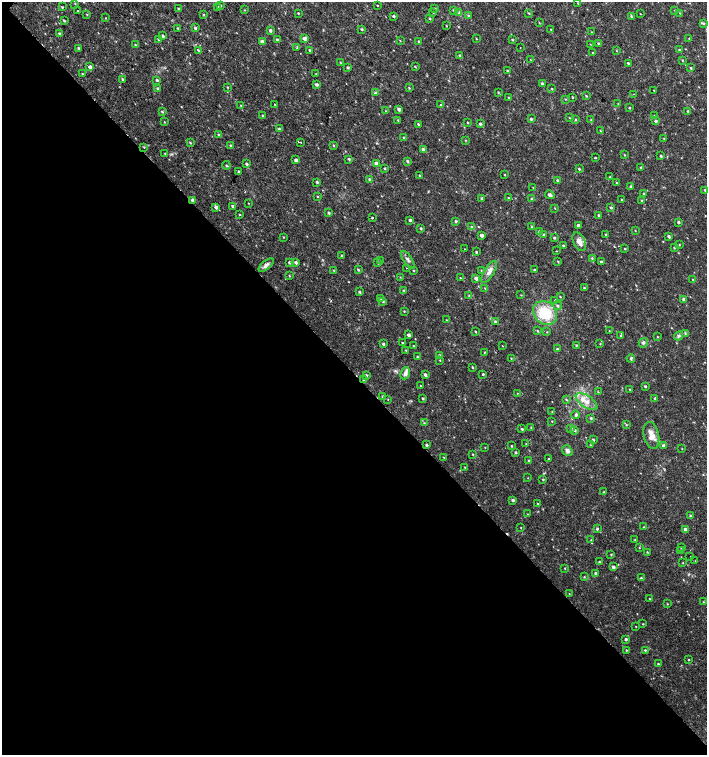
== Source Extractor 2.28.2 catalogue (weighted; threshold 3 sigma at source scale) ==
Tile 14 of 4 x 4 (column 2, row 4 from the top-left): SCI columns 1636-3044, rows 1-1506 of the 6025 x 6032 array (HDU 1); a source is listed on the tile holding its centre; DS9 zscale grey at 2 x 2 block average (1 PNG px = mean of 2 x 2 image px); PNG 709 x 757 px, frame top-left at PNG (2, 2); each listed source drawn as its Kron ellipse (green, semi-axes under 4 px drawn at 4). Shown black and unused: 51% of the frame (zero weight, under 2 of 3 exposures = <1% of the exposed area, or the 3 px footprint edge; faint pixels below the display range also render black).
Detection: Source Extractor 2.28.2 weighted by HDU 2 'WHT'; one run over the whole footprint, this tile lists its part. Background 0.0175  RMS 0.003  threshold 0.0137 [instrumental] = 3 sigma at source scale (4.5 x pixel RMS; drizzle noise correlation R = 1.50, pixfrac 1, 0.0396/0.0396 arcsec/px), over >= 5 px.
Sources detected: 334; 2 cosmic-ray / hot-pixel residue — neither listed nor drawn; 6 inside a brighter listed object's ellipse — not listed separately; the other 326 listed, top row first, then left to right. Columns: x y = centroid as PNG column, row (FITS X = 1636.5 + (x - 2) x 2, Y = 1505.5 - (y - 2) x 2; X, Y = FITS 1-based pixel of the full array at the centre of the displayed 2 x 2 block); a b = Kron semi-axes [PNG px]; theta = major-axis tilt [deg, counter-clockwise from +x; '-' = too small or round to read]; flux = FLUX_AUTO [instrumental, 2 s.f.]
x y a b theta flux
578 3 3 2 - 0.31
75 4 3 2 - 0.48
221 5 3 2 - 0.57
377 6 2 2 - 2.2
62 7 3 2 - 0.53
218 7 3 3 - 0.99
178 9 3 2 - 0.72
435 9 3 3 - 0.61
245 10 3 2 - 0.33
453 10 3 2 - 0.48
675 10 2 2 - 0.35
78 11 2 2 - 1
433 12 3 2 - 0.38
459 12 3 3 - 0.67
298 13 2 2 - 0.57
529 13 3 2 - 0.59
680 13 3 2 - 0.31
87 14 3 2 - 0.36
640 14 2 2 - 0.28
203 15 3 2 - 0.53
394 16 3 2 - 0.95
468 16 3 2 - 0.58
631 17 3 3 - 0.66
105 18 2 2 - 0.31
430 18 3 2 - 0.68
64 21 3 2 - 0.77
539 23 3 2 - 0.45
703 23 4 3 - 0.84
446 26 2 2 - 0.36
178 28 3 2 - 0.55
195 28 3 3 - 1.2
362 29 3 2 - 0.87
551 29 2 2 - 0.61
270 30 3 3 - 1.4
591 32 3 2 - 0.33
59 34 3 3 - 0.94
163 36 3 3 - 0.96
304 38 4 4 - 2.2
689 38 2 2 - 0.53
476 39 3 2 - 0.36
158 40 3 2 - 0.65
277 40 3 2 - 1.1
512 40 3 2 - 0.69
400 41 2 2 - 0.35
419 41 2 2 - 0.67
262 42 3 3 - 2.5
598 43 3 2 - 0.57
590 44 2 2 - 0.25
135 45 3 2 - 0.7
520 47 2 2 - 0.27
78 48 3 2 - 0.73
297 48 3 2 - 0.46
198 50 4 2 - 1.1
310 50 3 2 - 0.75
679 50 3 3 - 0.97
616 51 3 2 - 0.36
593 52 3 2 - 0.37
460 56 4 3 - 0.87
531 60 3 2 - 0.31
682 60 3 2 - 0.35
340 62 3 2 - 0.37
628 63 2 2 - 0.79
90 67 3 3 - 2.6
348 67 3 2 - 0.95
415 67 3 2 - 0.59
691 68 3 2 - 0.75
508 71 3 2 - 0.85
82 74 3 2 - 0.49
316 74 3 2 - 0.35
122 79 3 3 - 0.7
157 80 3 2 - 0.89
316 84 4 3 - 1.4
542 84 3 2 - 1.1
227 87 3 2 - 0.43
409 88 3 2 - 0.63
158 89 3 3 - 1.1
552 89 3 2 - 0.44
654 90 2 2 - 0.51
498 92 3 2 - 0.58
375 93 3 3 - 1.4
633 94 2 2 - 0.29
586 96 3 2 - 0.62
572 97 2 2 - 0.72
509 98 3 2 - 0.54
565 99 3 2 - 0.49
618 104 2 2 - 0.31
241 105 3 2 - 0.56
275 105 3 2 - 0.7
441 105 3 3 - 0.61
629 108 3 2 - 0.68
399 109 3 2 - 2.1
162 111 3 2 - 0.77
386 111 3 2 - 0.44
688 111 3 3 - 0.93
654 115 3 2 - 0.43
263 116 3 2 - 0.6
569 118 3 2 - 0.4
531 119 3 3 - 1
398 120 3 2 - 0.47
575 120 3 3 - 0.65
591 120 2 2 - 0.44
656 121 3 2 - 1.4
164 122 2 2 - 0.37
468 123 3 2 - 0.54
418 124 3 3 - 0.63
480 124 3 3 - 1.2
279 129 3 3 - 0.92
600 130 3 2 - 0.42
219 135 3 3 - 1.3
404 138 3 3 - 0.96
664 139 2 2 - 0.39
465 140 3 2 - 0.41
300 142 2 2 - 0.41
190 143 3 2 - 0.64
231 145 3 3 - 0.69
334 145 3 3 - 0.55
144 147 3 2 - 0.47
423 149 3 3 - 1.5
165 154 3 2 - 0.44
624 155 2 2 - 0.46
661 156 3 2 - 0.89
595 158 2 2 - 0.8
349 159 3 2 - 0.99
296 160 3 3 - 1.9
407 161 3 3 - 1
376 163 3 3 - 2
247 164 3 2 - 1.1
226 165 4 3 - 0.81
641 167 3 2 - 0.56
385 168 3 2 - 0.72
579 169 3 2 - 0.72
239 171 3 2 - 0.65
420 175 3 2 - 0.57
505 175 2 2 - 0.41
610 177 3 2 - 0.58
369 179 3 2 - 0.79
557 181 3 2 - 1
317 182 3 3 - 0.97
616 183 2 2 - 0.46
533 187 3 2 - 0.34
631 187 3 3 - 1.4
705 190 3 2 - 0.93
644 194 3 2 - 0.36
550 195 5 3 - 2
318 196 3 2 - 0.48
482 198 3 2 - 0.95
508 198 3 2 - 0.47
532 199 2 2 - 1.3
193 200 3 2 - 2
622 200 2 2 - 0.5
642 200 3 3 - 0.64
248 203 3 2 - 0.29
232 206 3 2 - 1.2
216 207 3 3 - 2.1
611 207 3 3 - 1.1
555 208 2 2 - 0.39
329 213 3 2 - 1
239 214 3 2 - 0.57
599 215 3 3 - 0.87
372 217 2 2 - 3
410 220 3 3 - 1.3
456 221 3 2 - 0.93
678 222 3 2 - 1.1
578 225 3 2 - 2
471 227 3 3 - 0.84
532 227 3 2 - 0.69
421 228 3 2 - 0.78
635 231 2 2 - 0.31
540 232 3 3 - 1.2
606 234 2 2 - 0.63
482 235 3 3 - 2.2
544 235 3 3 - 1
669 236 3 2 - 1.4
283 237 2 2 - 0.42
554 238 3 3 - 0.86
579 242 10 5 -65 5.2
679 244 2 2 - 0.42
563 246 3 2 - 0.74
674 248 3 2 - 0.62
464 249 2 2 - 0.25
625 249 3 2 - 0.55
556 251 2 2 - 0.31
476 252 2 2 - 0.8
342 255 3 2 - 0.59
592 258 3 3 - 0.6
408 260 10 3 -56 2
381 261 3 3 - 0.75
558 261 3 2 - 0.52
289 262 3 3 - 1.3
601 262 3 3 - 1
296 263 3 3 - 1.4
378 263 3 3 - 0.93
266 265 9 4 40 2.4
406 268 2 2 - 0.24
334 270 3 2 - 0.55
358 270 3 2 - 0.82
414 270 2 2 - 0.46
481 270 2 2 - 0.4
535 270 3 2 - 0.64
489 272 12 5 58 3.8
289 276 3 2 - 0.52
400 277 3 2 - 0.32
460 278 2 2 - 0.41
476 278 3 3 - 2.5
693 279 2 2 - 0.39
485 288 3 2 - 0.5
584 288 3 3 - 0.71
403 290 3 2 - 0.51
360 292 3 2 - 0.92
469 295 3 2 - 0.43
521 295 2 2 - 0.34
560 297 3 2 - 0.45
380 298 3 3 - 0.93
683 299 3 2 - 1.3
555 300 2 2 - 0.46
383 301 4 3 - 1.2
558 306 4 3 - 1.1
404 311 3 2 - 0.46
545 313 13 11 -44 27
446 320 2 2 - 0.33
495 322 3 3 - 1
475 331 2 2 - 0.43
538 331 3 2 - 0.59
609 331 2 2 - 0.45
547 332 2 2 - 0.4
685 333 4 3 - 0.67
409 335 3 2 - 1.7
621 336 3 2 - 0.58
679 336 5 4 - 1.2
657 337 3 2 - 0.34
403 343 2 2 - 3.6
643 343 5 4 - 1.4
383 344 3 2 - 1.2
600 344 2 2 - 0.38
576 345 3 2 - 0.51
414 346 3 2 - 0.45
502 346 2 2 - 0.24
557 349 3 3 - 1.2
406 350 3 2 - 0.52
485 352 2 2 - 1.6
439 355 3 3 - 1.1
417 356 3 2 - 0.49
511 358 3 2 - 0.44
631 358 4 3 - 0.96
440 360 3 2 - 0.34
472 367 3 2 - 0.72
405 373 6 4 67 2.9
483 374 2 2 - 1.1
366 375 3 3 - 1.2
425 375 4 2 - 1.5
363 380 3 2 - 0.73
420 385 2 2 - 1.2
645 386 3 2 - 0.79
629 389 2 2 - 0.42
598 392 3 2 - 0.48
517 393 2 2 - 0.3
383 396 3 3 - 1
423 398 3 2 - 0.84
655 398 3 2 - 0.81
388 399 2 2 - 0.32
566 400 3 3 - 0.66
586 402 12 6 -32 5.6
552 412 3 2 - 0.49
576 415 4 3 - 1.3
591 418 3 3 - 0.88
552 421 2 2 - 0.32
424 423 3 3 - 0.5
626 424 3 2 - 0.42
531 428 3 3 - 0.55
571 428 3 3 - 0.9
522 429 3 2 - 0.97
575 430 3 3 - 1.1
651 435 14 7 -78 6.7
593 440 3 2 - 1.1
526 444 3 2 - 0.49
426 445 3 2 - 1.1
591 445 3 2 - 0.37
511 446 3 2 - 0.57
663 446 3 3 - 1.5
485 447 2 2 - 0.31
682 449 2 2 - 0.33
567 451 6 4 -53 2.6
516 452 3 2 - 0.81
472 454 2 2 - 0.46
444 457 2 2 - 0.4
549 459 3 2 - 0.62
529 460 3 2 - 0.65
465 467 3 2 - 0.37
528 478 2 2 - 0.29
543 480 3 2 - 0.65
604 492 2 2 - 0.38
513 500 3 2 - 1.5
538 503 3 2 - 0.37
527 514 3 2 - 0.31
691 516 3 3 - 1.1
644 527 3 2 - 0.42
521 528 2 2 - 0.34
597 529 3 3 - 0.93
685 529 3 3 - 2.7
591 540 2 2 - 0.27
635 540 3 2 - 0.44
681 547 2 2 - 0.94
639 548 3 2 - 0.34
681 550 3 2 - 0.54
647 552 3 2 - 0.44
611 555 2 2 - 0.53
690 556 2 2 - 0.33
695 561 2 2 - 0.29
599 562 3 2 - 0.95
683 563 3 2 - 0.32
613 567 3 2 - 1.5
565 568 2 2 - 0.39
596 573 3 3 - 1.7
584 577 3 2 - 0.51
641 578 3 2 - 0.73
569 594 2 2 - 0.29
650 599 2 2 - 0.34
703 602 2 2 - 0.38
667 604 3 2 - 0.33
643 624 2 2 - 0.42
636 627 2 2 - 0.37
626 639 2 2 - 1.3
626 650 3 2 - 0.5
645 650 2 2 - 0.64
689 660 2 2 - 0.54
658 664 3 2 - 0.67
Overlapping masked pixels (flux is a lower limit): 1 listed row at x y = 193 200
Diffuse or blended objects may show on this block-average render without a row.